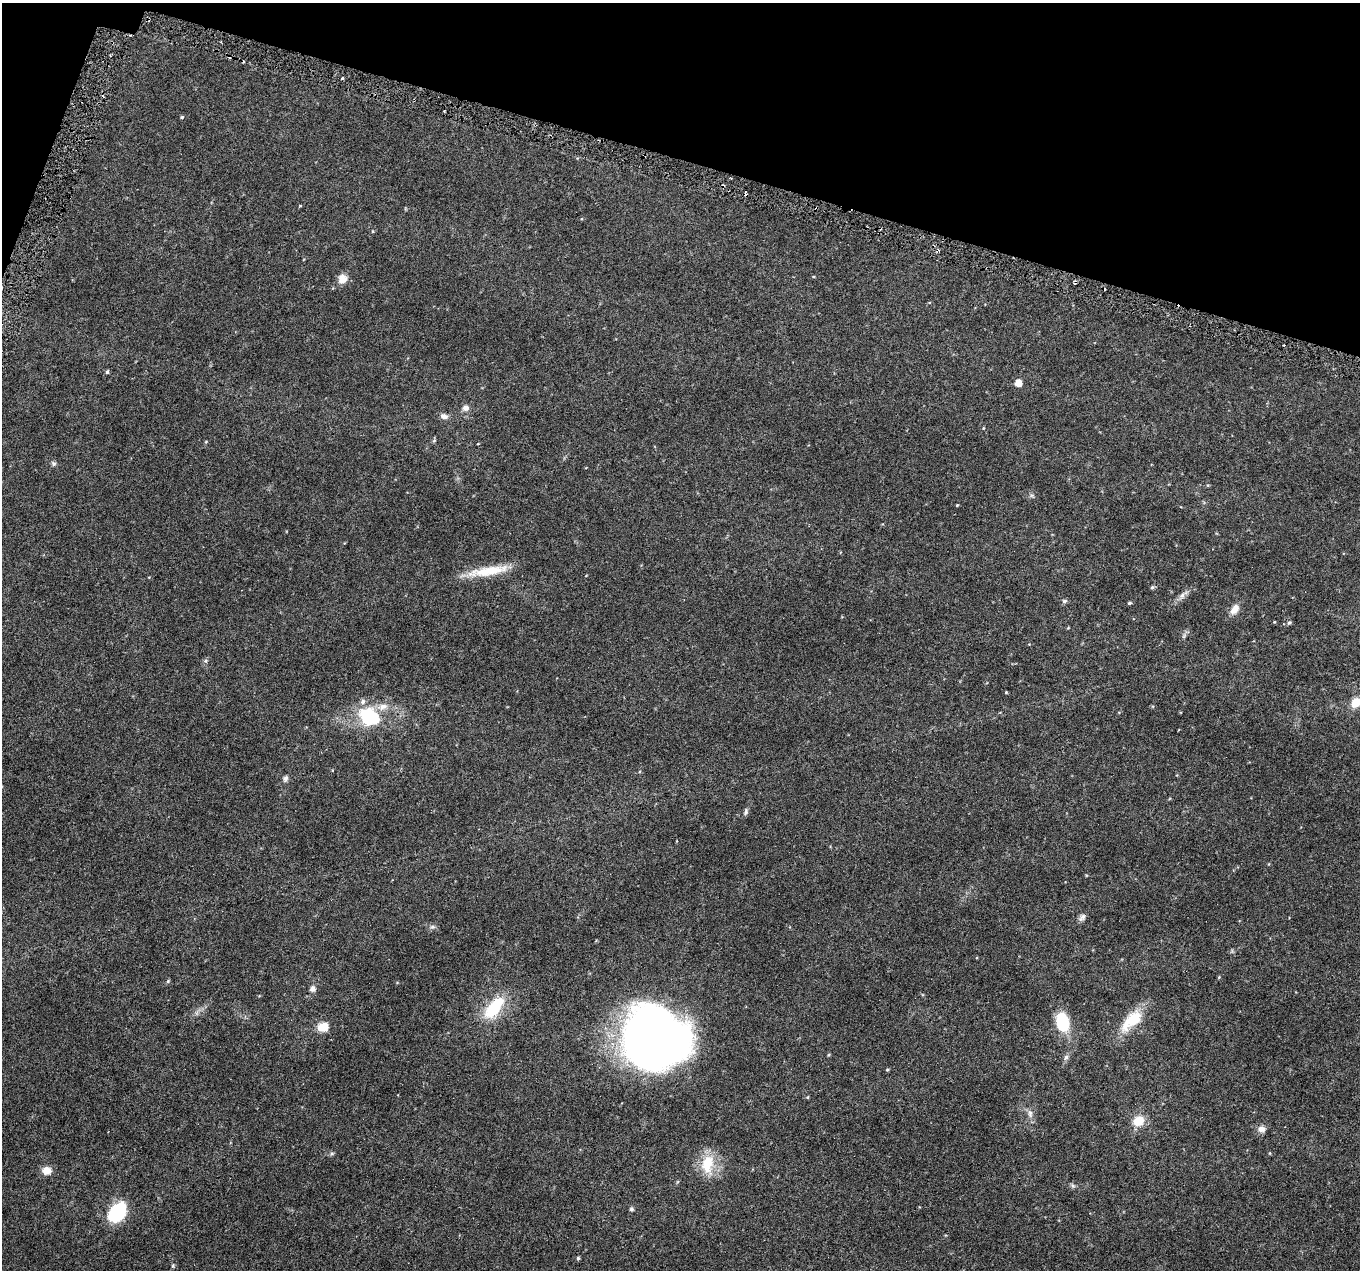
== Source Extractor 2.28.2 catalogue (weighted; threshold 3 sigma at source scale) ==
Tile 2 of 4 x 4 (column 2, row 1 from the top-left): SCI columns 1359-2716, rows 4028-5295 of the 5438 x 5586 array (HDU 1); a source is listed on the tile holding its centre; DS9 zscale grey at full resolution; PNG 1362 x 1272 px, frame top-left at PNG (2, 3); no overlay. Shown black and unused: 14% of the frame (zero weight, under 3 of 6 exposures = <1% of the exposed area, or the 3 px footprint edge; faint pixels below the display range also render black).
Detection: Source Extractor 2.28.2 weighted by HDU 2 'WHT'; one run over the whole footprint, this tile lists its part. Background 0.0422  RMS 0.0024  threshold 0.00978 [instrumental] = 3 sigma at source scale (4.09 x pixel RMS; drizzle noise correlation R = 1.36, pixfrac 0.8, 0.0396/0.0396 arcsec/px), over >= 5 px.
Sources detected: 66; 1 inside a brighter object's white glare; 6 cosmic-ray / hot-pixel residue — not listed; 2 inside a brighter listed object's ellipse — not listed separately; the other 57 listed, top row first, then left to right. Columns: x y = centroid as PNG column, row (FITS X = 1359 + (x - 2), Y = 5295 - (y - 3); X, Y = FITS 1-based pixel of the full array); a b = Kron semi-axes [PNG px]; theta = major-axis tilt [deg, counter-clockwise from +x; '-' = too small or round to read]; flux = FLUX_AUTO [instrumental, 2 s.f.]
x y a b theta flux
342 78 4 3 - 0.28
182 117 5 4 - 0.28
723 186 4 4 - 0.3
300 206 4 3 - 0.2
372 231 4 3 - 0.16
343 279 11 9 55 2.2
1075 282 6 3 -38 0.29
107 372 6 4 72 0.34
1018 383 5 5 - 2.4
465 408 9 8 - 1
444 416 11 7 -9 1
983 428 4 3 - 0.16
434 440 6 5 - 0.32
206 442 4 4 - 0.2
53 463 7 6 - 0.46
1032 495 7 4 -1 0.38
957 505 4 3 - 0.17
484 572 45 13 9 6.8
1152 587 6 5 - 0.36
1183 595 13 6 54 1.1
1064 601 7 5 15 0.44
1129 603 5 4 - 0.34
1235 609 15 9 54 1.8
1289 623 6 5 - 0.39
1184 636 9 4 68 0.55
206 661 6 4 -14 0.37
1006 692 4 4 - 0.18
1356 702 11 9 48 3.3
368 717 28 25 -48 11
285 779 8 6 62 0.63
746 812 9 5 79 0.52
1082 917 11 7 49 0.8
432 927 8 4 -8 0.48
1219 977 5 4 - 0.19
168 981 5 5 - 0.32
312 989 6 5 - 1.1
494 1008 25 12 50 11
1132 1020 35 15 45 7.4
1062 1022 17 11 -74 11
323 1027 13 11 8 2.7
653 1037 54 51 -28 170
828 1055 5 3 - 0.21
1066 1057 9 6 71 0.64
887 1070 4 4 - 0.23
807 1097 5 4 - 0.2
1030 1113 12 6 -81 1
1138 1121 14 12 31 3.4
1262 1129 11 9 -25 1.1
332 1153 6 4 19 0.34
1270 1153 5 3 - 0.17
707 1164 28 16 87 6.4
47 1171 12 10 -3 1.8
1073 1185 7 4 -44 0.4
632 1209 5 5 - 0.5
117 1212 21 13 50 15
578 1258 5 4 - 0.32
173 1265 6 4 80 0.3
Overlapping masked pixels (flux is a lower limit): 2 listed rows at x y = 723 186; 1075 282
Isophote crosses this tile's border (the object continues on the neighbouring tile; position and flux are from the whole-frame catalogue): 1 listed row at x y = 1356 702